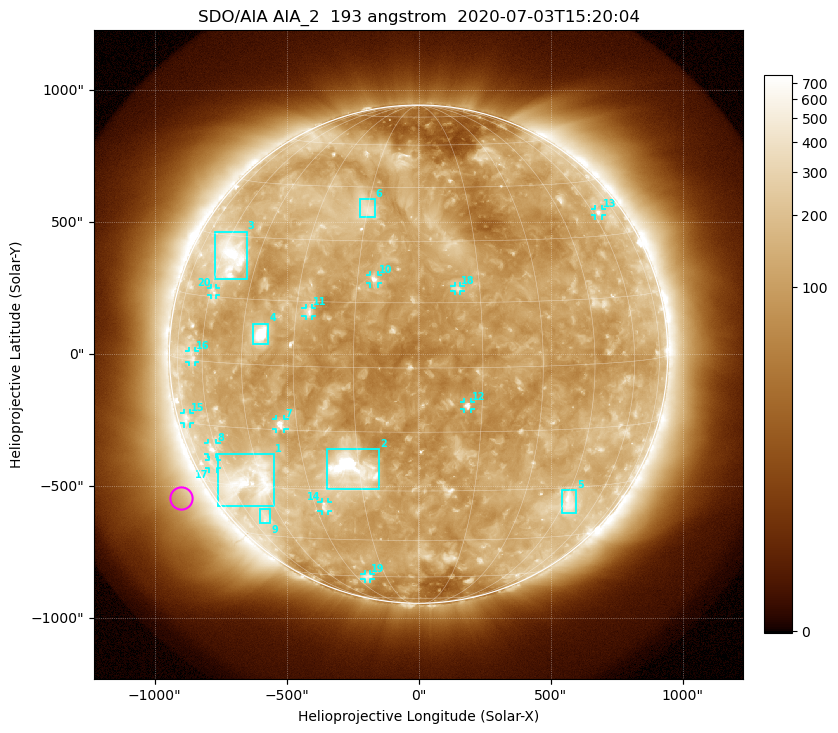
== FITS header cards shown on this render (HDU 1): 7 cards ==
TELESCOP= 'SDO/AIA'
INSTRUME= 'AIA_2'
WAVELNTH=                  193
WAVEUNIT= 'angstrom'
DATE-OBS= '2020-07-03T15:20:04.84'
CTYPE1  = 'HPLN-TAN'
CTYPE2  = 'HPLT-TAN'

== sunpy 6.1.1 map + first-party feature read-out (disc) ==
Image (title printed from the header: SDO/AIA AIA_2  193 angstrom  2020-07-03T15:20:04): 1024 x 1024 px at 2.4 arcsec/px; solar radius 944 arcsec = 393 px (full disc in frame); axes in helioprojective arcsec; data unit not stated in the header (colour bar unlabelled)
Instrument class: DISC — disc imager (sunpy class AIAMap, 193 A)
Bright regions (active regions / flare kernels): reference = the median radial profile (limb darkening/brightening removed); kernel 9 px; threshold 5 sigma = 209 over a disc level ~119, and >= 1.15x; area >= 12 px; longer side >= 9 px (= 22 arcsec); searched inside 0.97 R_sun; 20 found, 20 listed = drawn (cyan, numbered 1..; 13 of them under ~33 arcsec drawn as corner ticks so the feature stays visible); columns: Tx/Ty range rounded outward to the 5 arcsec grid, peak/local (2 s.f.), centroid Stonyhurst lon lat
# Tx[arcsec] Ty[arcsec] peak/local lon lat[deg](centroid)
1 -760..-550 -575..-380 5.6 -51 -29
2 -350..-145 -510..-360 16 -17 -24
3 -770..-650 280..465 6.1 -56 +25
4 -630..-565 35..115 18 -39 +7
5 540..600 -605..-515 4.1 +47 -34
6 -220..-165 520..590 3.7 -15 +38
7 -540..-505 -285..-245 6.3 -35 -14
8 -800..-765 -380..-335 4.4 -62 -21
9 -600..-560 -640..-585 3.1 -52 -39
10 -185..-150 265..300 5.8 -11 +21
11 -430..-400 145..175 4 -27 +13
12 170..200 -210..-180 6.1 +11 -9
13 670..695 525..550 3.7 +63 +36
14 -370..-340 -595..-560 3.8 -27 -35
15 -890..-865 -265..-220 2.7 -73 -14
16 -870..-845 -30..15 2.9 -65 +1
17 -795..-760 -435..-400 2.5 -65 -25
18 135..160 240..260 3.8 +10 +18
19 -205..-180 -855..-830 2.7 -24 -60
20 -785..-765 225..250 2.9 -59 +16
Off-limb structures (1.02-1.3 R_sun): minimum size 162 px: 4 found; the strongest spans PA ~95..145 deg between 1.04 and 1.3 R_sun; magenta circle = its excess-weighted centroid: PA ~120 deg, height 1.11 R_sun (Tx ~-900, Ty ~-545 arcsec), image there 2.2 x the reference